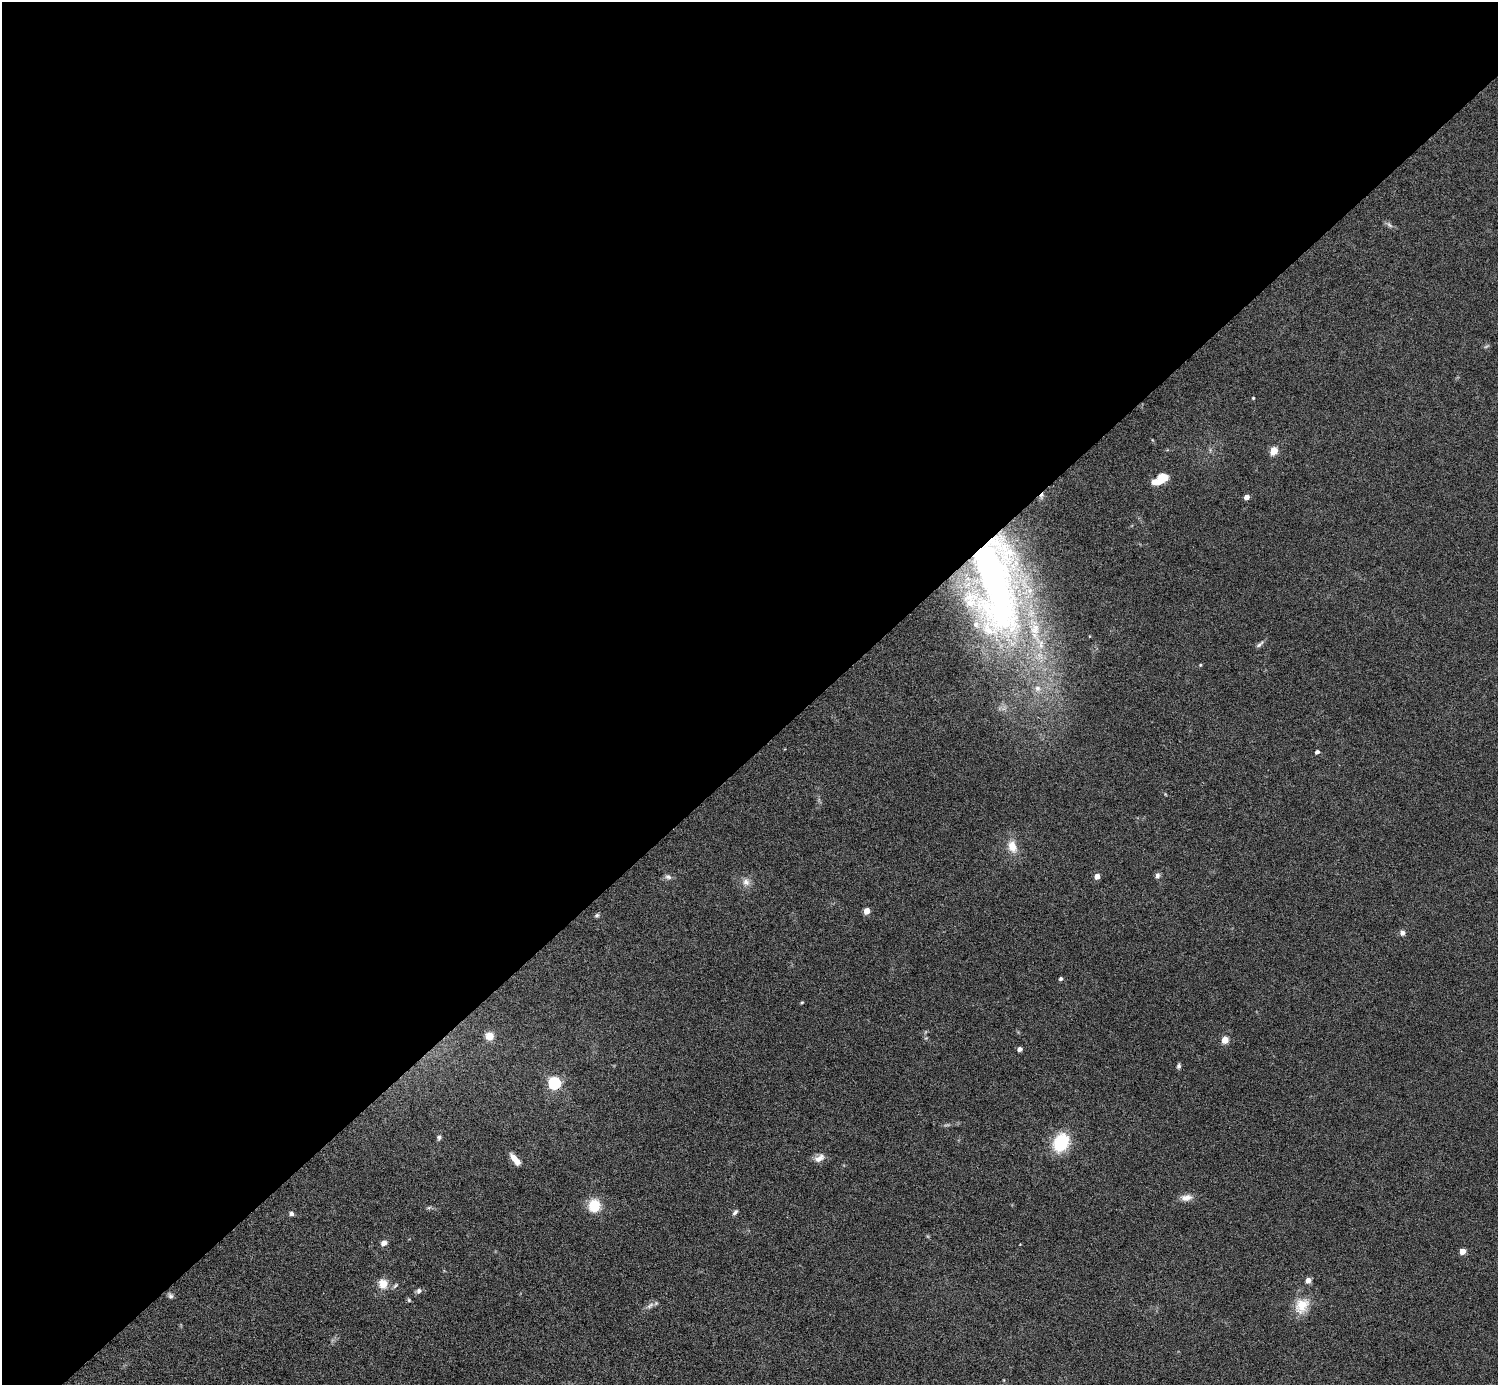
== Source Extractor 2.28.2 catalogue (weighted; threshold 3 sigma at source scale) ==
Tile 2 of 4 x 4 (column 2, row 1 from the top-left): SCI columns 1497-2992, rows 4446-5828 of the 5983 x 5982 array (HDU 1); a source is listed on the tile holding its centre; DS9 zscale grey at full resolution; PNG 1500 x 1387 px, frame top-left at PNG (2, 2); no overlay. Shown black and unused: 55% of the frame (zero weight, under 4 of 8 exposures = <1% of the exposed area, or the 3 px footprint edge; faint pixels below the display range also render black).
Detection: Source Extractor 2.28.2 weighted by HDU 2 'WHT'; one run over the whole footprint, this tile lists its part. Background 0.0717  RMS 0.0044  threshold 0.0178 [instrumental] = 3 sigma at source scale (4.09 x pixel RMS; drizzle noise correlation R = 1.36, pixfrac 0.8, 0.05/0.05 arcsec/px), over >= 5 px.
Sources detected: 44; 3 inside a brighter listed object's ellipse — not listed separately; the other 41 listed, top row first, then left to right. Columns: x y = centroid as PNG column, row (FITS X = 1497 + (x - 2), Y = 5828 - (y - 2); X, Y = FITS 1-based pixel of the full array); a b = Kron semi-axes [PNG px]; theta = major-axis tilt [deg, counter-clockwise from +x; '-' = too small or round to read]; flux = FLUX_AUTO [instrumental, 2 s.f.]
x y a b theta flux
1389 225 10 3 -40 0.85
1253 398 3 3 - 0.42
1274 451 5 5 - 13
1159 481 16 7 8 5.6
1246 497 4 4 - 2.9
996 585 139 50 -81 220
1259 644 13 4 38 1.1
1200 665 4 3 - 0.42
1317 752 4 4 - 1.3
1012 846 16 10 -70 5.2
1157 875 7 6 - 1.1
1097 876 4 4 - 3.9
668 877 9 6 -26 1.2
746 882 10 9 - 2.3
867 911 4 4 - 5
597 915 6 5 - 0.69
1402 933 7 6 - 1.3
1061 979 4 4 - 0.85
802 1002 5 3 - 0.38
489 1036 10 9 - 3.6
1225 1040 5 4 - 8.9
1020 1049 4 4 - 1.7
1179 1066 7 5 81 0.82
554 1083 6 5 - 62
439 1137 6 5 - 0.89
1061 1142 14 10 61 26
819 1158 14 8 30 2.6
515 1159 14 5 -50 3.8
1186 1198 15 8 9 2.7
594 1205 15 13 77 8.1
735 1212 8 5 45 0.98
291 1214 6 5 - 1
384 1243 6 6 - 2
1462 1251 4 4 - 4.9
1308 1280 5 4 - 3.1
383 1284 12 11 - 4.5
419 1291 8 6 63 1.1
170 1296 8 5 -40 0.91
409 1300 5 5 - 0.54
650 1305 12 5 39 1.5
1302 1306 23 17 55 8
Overlapping masked pixels (flux is a lower limit): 1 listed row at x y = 996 585